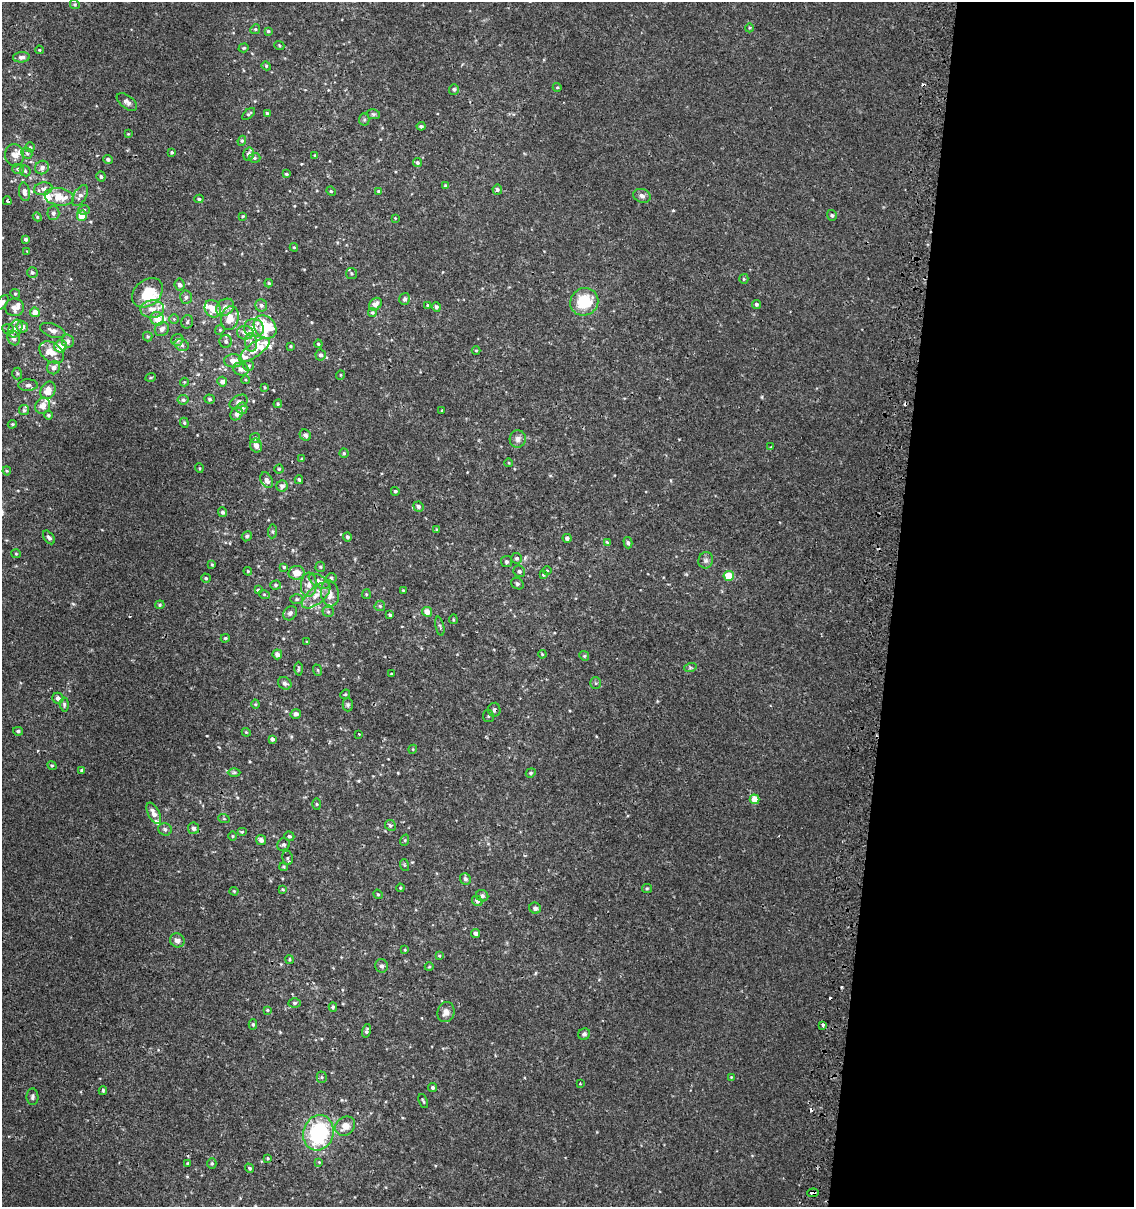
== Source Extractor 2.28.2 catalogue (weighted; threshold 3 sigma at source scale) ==
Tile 12 of 4 x 4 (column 4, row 3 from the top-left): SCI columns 3661-4792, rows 1243-2447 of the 5119 x 4893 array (HDU 1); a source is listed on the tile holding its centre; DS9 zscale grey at full resolution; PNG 1136 x 1209 px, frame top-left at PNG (2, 2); each listed source drawn as its Kron ellipse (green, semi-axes under 4 px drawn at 4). Shown black and unused: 21% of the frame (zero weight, under 2 of 3 exposures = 3% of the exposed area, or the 3 px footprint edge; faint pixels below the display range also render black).
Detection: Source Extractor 2.28.2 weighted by HDU 2 'WHT'; one run over the whole footprint, this tile lists its part. Background 0.00112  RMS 0.0027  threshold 0.0119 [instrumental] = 3 sigma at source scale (4.5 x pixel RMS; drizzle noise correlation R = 1.50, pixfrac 1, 0.0396/0.0396 arcsec/px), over >= 5 px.
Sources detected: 299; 5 cosmic-ray / hot-pixel residue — neither listed nor drawn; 24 inside a brighter listed object's ellipse — not listed separately; the other 270 listed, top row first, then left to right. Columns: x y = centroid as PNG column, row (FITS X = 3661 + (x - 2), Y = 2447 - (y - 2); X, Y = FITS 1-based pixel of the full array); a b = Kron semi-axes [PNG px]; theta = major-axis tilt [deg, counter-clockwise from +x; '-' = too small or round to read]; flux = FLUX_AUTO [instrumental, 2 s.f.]
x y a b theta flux
75 4 5 4 - 0.35
749 28 4 3 - 0.26
255 29 5 4 - 0.35
268 31 4 4 - 0.36
279 45 5 3 - 0.28
244 48 5 4 - 0.3
39 50 4 3 - 0.26
21 57 8 5 4 0.99
266 66 5 4 - 0.3
557 87 4 4 - 0.26
454 89 5 5 - 0.42
127 102 12 6 -38 0.94
267 113 4 4 - 0.31
249 114 8 3 40 0.41
373 114 7 5 -10 0.41
364 120 6 5 - 0.38
421 126 4 3 - 0.47
128 134 4 4 - 0.24
242 141 5 4 - 0.32
30 147 5 5 - 0.39
172 152 4 4 - 0.33
27 153 6 5 - 0.45
249 154 6 5 - 0.98
15 155 11 9 -80 1.7
315 155 3 3 - 0.26
254 158 6 5 - 0.4
108 159 5 4 - 0.69
417 162 4 4 - 0.45
42 167 7 6 - 1.1
18 169 6 5 - 0.58
25 171 6 5 - 0.42
286 174 3 3 - 0.33
101 177 5 4 - 0.52
446 186 4 3 - 0.63
43 189 9 6 11 1
497 190 5 5 - 0.63
331 191 5 4 - 0.31
379 191 4 4 - 0.4
24 192 9 5 -81 1.3
80 196 12 6 58 1.1
642 196 9 7 -20 0.9
59 197 15 8 -9 4.3
199 199 4 4 - 0.4
7 201 4 3 - 1.1
84 210 6 5 - 0.54
53 213 7 6 - 0.73
832 215 5 5 - 0.4
82 216 5 5 - 4.3
243 216 4 3 - 0.22
37 217 5 4 - 0.3
395 218 3 3 - 0.17
26 239 4 4 - 0.62
294 247 4 3 - 0.28
27 251 4 2 - 0.25
32 272 5 5 - 0.46
351 273 5 5 - 0.39
744 279 5 4 - 0.29
269 283 4 3 - 0.32
179 284 6 5 - 0.82
147 293 17 12 41 7.9
15 294 5 4 - 0.32
186 297 6 6 - 0.77
405 299 6 5 - 0.82
3 302 8 5 56 0.66
584 302 14 13 - 8.7
375 304 7 5 45 1.5
756 304 4 4 - 0.5
261 305 6 6 - 0.72
428 305 3 3 - 0.3
14 307 9 9 - 1.7
225 307 10 8 43 1.4
436 307 5 4 - 0.59
152 309 12 9 1 2.4
213 309 9 7 -59 4
35 312 5 5 - 2.4
372 313 4 4 - 0.32
230 318 12 8 76 3.7
157 319 7 6 - 3.3
174 319 5 5 - 0.34
187 322 7 5 75 0.58
22 327 6 5 - 1.3
265 327 13 10 -47 12
254 328 10 9 - 2.2
8 329 6 5 - 0.47
15 329 9 6 63 1.4
162 329 7 6 - 1.2
220 330 5 4 - 0.31
53 331 13 6 -20 1.4
245 333 8 7 - 1.6
148 336 5 4 - 0.36
14 338 7 6 - 1.4
177 340 6 6 - 0.96
68 341 7 6 - 0.89
226 341 6 6 - 0.63
251 342 9 6 -83 0.97
318 344 4 3 - 0.33
182 345 7 5 -17 0.67
61 346 6 6 - 3.8
291 346 3 3 - 0.25
254 350 18 7 35 2.6
476 350 4 3 - 0.22
52 352 13 9 -37 2.7
321 355 5 5 - 0.74
233 361 9 6 -3 1.9
249 366 5 5 - 0.6
54 368 6 6 - 1.2
241 369 8 6 -16 1.3
17 373 6 5 - 0.42
340 375 5 3 - 0.21
151 377 5 3 - 0.28
246 380 4 3 - 0.22
184 382 4 4 - 0.23
222 382 5 5 - 1.2
28 385 10 5 2 0.84
264 387 4 2 - 0.22
48 390 9 7 65 2.8
210 399 5 4 - 0.45
183 400 5 4 - 0.57
239 402 10 6 29 0.94
278 404 4 4 - 0.28
43 406 8 7 - 1.8
242 408 5 5 - 1.2
24 410 5 5 - 0.43
442 410 4 2 - 0.17
237 414 7 5 54 1.2
48 415 4 4 - 0.38
184 423 5 4 - 0.33
12 424 5 4 - 0.29
305 435 6 5 - 0.85
255 438 5 5 - 0.58
518 439 8 8 - 1.1
256 445 7 6 - 1.4
771 447 4 3 - 0.26
344 453 4 4 - 0.38
302 459 4 4 - 0.45
509 463 4 3 - 0.2
199 468 5 3 - 0.23
279 469 4 4 - 0.3
7 471 4 4 - 0.3
267 480 8 5 -62 1
299 480 4 3 - 0.35
282 486 6 5 - 1
395 491 4 4 - 0.45
418 507 5 5 - 0.74
223 512 5 4 - 0.6
437 530 3 3 - 0.32
273 531 7 4 84 0.46
247 536 5 4 - 0.45
49 537 8 4 -53 0.64
347 537 4 4 - 0.56
567 538 4 4 - 0.58
607 542 3 3 - 1.4
628 543 6 4 -75 0.4
16 554 5 4 - 0.29
517 558 5 5 - 0.46
706 560 8 7 - 0.79
506 562 5 5 - 0.43
212 564 4 3 - 0.27
284 567 4 4 - 0.32
320 567 5 5 - 0.32
248 571 4 4 - 0.26
519 571 6 5 - 0.49
547 571 4 3 - 0.21
297 573 8 7 - 2.6
543 574 4 4 - 0.26
729 576 5 5 - 6.9
206 578 5 4 - 0.4
331 578 5 4 - 0.41
319 581 11 6 -28 1.1
517 584 6 5 - 0.51
276 585 5 4 - 0.44
309 585 12 8 85 1.7
258 590 4 4 - 0.37
403 590 3 2 - 0.19
330 593 13 9 -79 1.8
264 594 5 3 - 0.27
366 594 5 4 - 0.29
316 595 17 8 40 2.4
297 599 6 5 - 0.45
160 605 5 4 - 0.32
380 606 5 5 - 0.4
328 612 5 5 - 0.42
427 612 5 5 - 2.4
290 613 8 6 52 0.77
390 615 4 3 - 0.45
453 619 5 2 - 0.24
440 626 10 3 -79 0.37
225 638 5 4 - 0.34
307 642 4 3 - 0.2
277 654 5 4 - 1.4
542 654 4 3 - 0.25
584 656 5 4 - 0.32
690 668 6 4 19 0.38
298 669 7 3 89 0.29
317 670 6 3 -69 0.31
391 674 3 2 - 0.2
285 683 7 6 - 0.76
596 683 6 5 - 0.45
345 694 5 4 - 0.31
58 698 5 5 - 0.95
255 704 4 4 - 0.28
64 705 7 4 -85 0.46
348 705 7 5 89 0.49
494 710 7 6 - 0.73
296 714 5 5 - 0.73
488 716 6 5 - 0.41
18 731 5 4 - 0.49
246 732 4 3 - 0.22
359 734 3 2 - 0.24
272 739 4 4 - 0.82
413 749 4 3 - 0.23
52 765 5 4 - 0.32
82 771 4 3 - 0.54
234 772 6 4 0 0.36
531 773 5 4 - 0.38
755 799 5 4 - 4
317 804 5 3 - 0.27
154 813 11 5 -63 1.7
224 819 6 3 -19 0.26
390 825 5 5 - 0.51
194 828 6 5 - 1
165 829 7 6 - 0.74
242 832 5 4 - 0.32
232 836 4 3 - 0.22
289 836 5 4 - 0.5
261 840 5 4 - 0.95
405 840 6 4 73 0.33
283 845 6 6 - 0.63
287 858 7 5 -79 0.52
404 865 6 4 -72 0.29
284 867 4 3 - 0.26
465 879 6 5 - 0.63
400 888 4 3 - 0.21
647 888 5 4 - 0.31
282 889 4 3 - 0.25
234 891 4 4 - 0.26
378 894 5 4 - 0.29
482 896 6 5 - 0.61
477 901 5 5 - 0.75
535 908 6 5 - 0.86
476 933 4 4 - 1
177 940 7 7 - 1.1
405 950 3 2 - 0.2
439 956 4 3 - 0.29
290 959 4 4 - 0.32
382 966 7 6 - 0.59
429 967 4 3 - 0.2
295 1003 6 5 - 0.43
333 1007 4 4 - 0.37
267 1010 4 3 - 0.25
446 1012 10 8 74 1.6
253 1024 5 4 - 0.45
823 1025 4 3 - 0.5
367 1031 7 4 76 0.54
584 1034 6 5 - 0.61
322 1077 5 5 - 0.35
731 1077 3 3 - 0.16
580 1084 3 2 - 0.2
432 1088 4 4 - 0.46
103 1090 4 3 - 0.42
32 1097 8 6 -88 0.62
423 1101 7 3 -69 0.32
345 1126 11 9 40 2.5
318 1133 18 15 74 23
268 1158 3 3 - 0.25
319 1162 4 4 - 0.22
212 1163 5 4 - 0.43
188 1164 4 4 - 0.34
250 1168 5 4 - 0.4
813 1193 6 3 7 0.76
Overlapping masked pixels (flux is a lower limit): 2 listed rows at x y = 494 710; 813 1193
Isophote crosses this tile's border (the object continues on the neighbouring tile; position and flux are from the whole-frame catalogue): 2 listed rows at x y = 15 155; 3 302